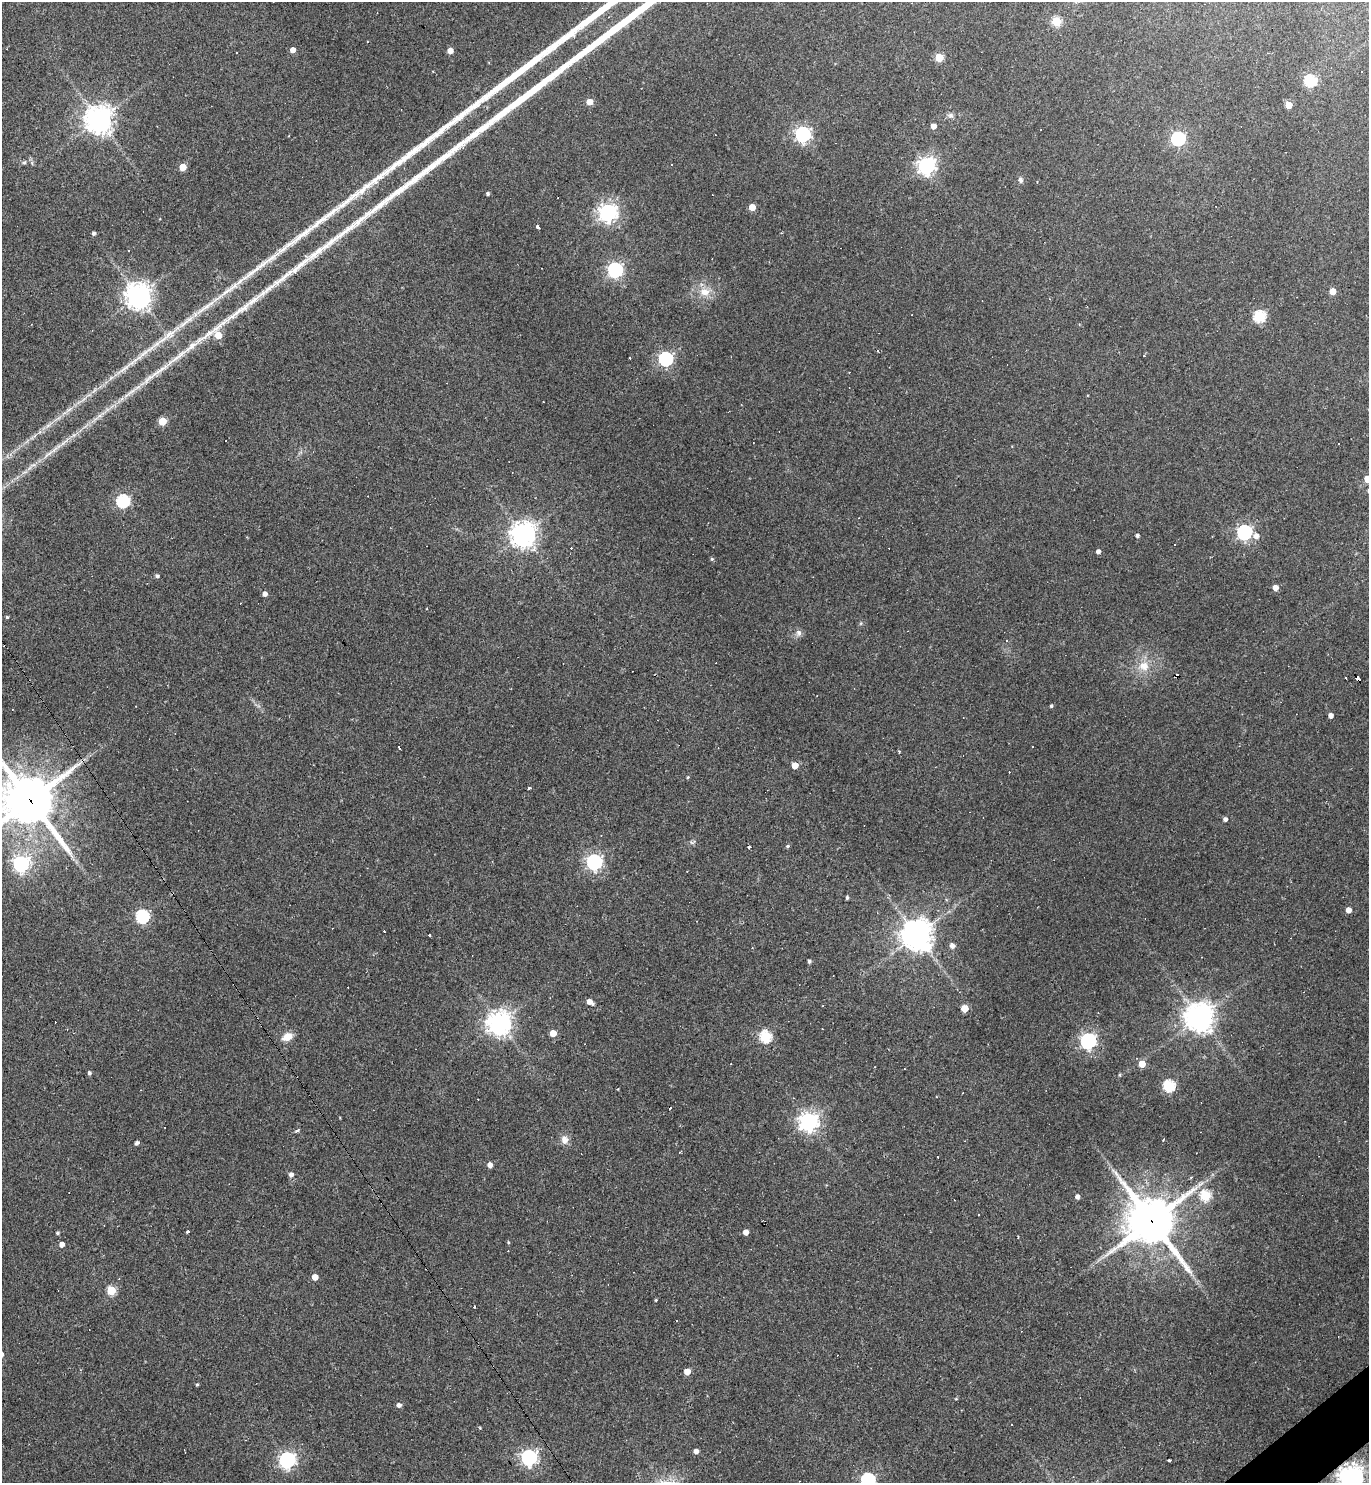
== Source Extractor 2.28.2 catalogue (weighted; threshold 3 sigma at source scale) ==
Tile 6 of 4 x 4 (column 2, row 2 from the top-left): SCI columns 1661-3027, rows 2961-4441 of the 5916 x 5921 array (HDU 1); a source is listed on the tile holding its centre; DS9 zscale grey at full resolution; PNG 1371 x 1485 px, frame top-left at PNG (2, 2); no overlay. Shown black and unused: <1% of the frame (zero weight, under 2 of 3 exposures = <1% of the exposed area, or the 3 px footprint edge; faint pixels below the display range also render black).
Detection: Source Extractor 2.28.2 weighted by HDU 2 'WHT'; one run over the whole footprint, this tile lists its part. Background 0.109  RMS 0.007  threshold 0.0316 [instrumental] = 3 sigma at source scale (4.5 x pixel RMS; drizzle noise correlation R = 1.50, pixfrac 1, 0.05/0.05 arcsec/px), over >= 5 px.
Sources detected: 148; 28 cosmic-ray / hot-pixel residue — not listed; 1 inside a brighter listed object's ellipse — not listed separately; the other 119 listed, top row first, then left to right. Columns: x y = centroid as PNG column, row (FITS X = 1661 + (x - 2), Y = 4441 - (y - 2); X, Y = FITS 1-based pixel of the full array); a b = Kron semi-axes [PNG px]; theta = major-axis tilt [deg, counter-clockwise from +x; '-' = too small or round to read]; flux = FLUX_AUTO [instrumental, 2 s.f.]
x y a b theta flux
1056 21 5 5 - 41
293 50 4 4 - 6
450 51 4 4 - 7
939 57 5 5 - 28
1362 72 2 2 - 0.55
1310 80 6 5 - 76
589 102 5 4 - 9.1
1289 105 5 4 - 13
951 115 9 7 -43 2.2
98 120 9 9 - 760
933 126 4 4 - 5.9
803 134 6 6 - 210
1178 139 6 6 - 140
24 162 6 4 65 1
926 166 7 6 - 300
182 167 5 4 - 16
1020 180 8 6 -73 1.9
488 194 4 3 - 1.3
558 198 3 2 - 0.58
752 207 5 4 - 13
608 213 7 6 - 350
537 226 4 3 - 4.5
94 233 4 3 - 1.8
615 270 6 6 - 170
1332 291 5 5 - 12
704 292 14 11 0 8.7
138 296 9 8 - 650
204 308 34 6 36 11
912 315 2 2 - 0.46
1259 316 6 5 - 80
170 334 39 9 39 17
877 351 4 3 - 0.78
1144 356 4 2 - 0.47
665 359 6 6 - 140
136 360 37 5 37 13
130 393 32 4 37 9
162 421 5 5 - 25
1338 443 3 3 - 8.4
1368 479 5 4 - 12
123 501 6 6 - 110
1244 532 7 7 - 130
523 535 9 8 - 590
1137 535 4 4 - 1.9
1256 536 6 6 - 4.1
1098 551 4 4 - 2.7
712 559 4 4 - 1
157 576 5 4 - 1.6
1275 588 4 4 - 6
265 594 5 4 - 3.2
7 617 4 4 - 0.9
799 633 9 8 - 2.8
1144 666 15 13 -5 11
1358 678 5 3 - 39
1051 706 4 4 - 0.96
1331 715 4 4 - 3.6
399 747 3 3 - 61
899 751 3 2 - 1.5
795 765 5 4 - 11
688 777 5 3 - 0.67
529 788 3 3 - 1.1
30 800 19 17 -45 3000
1225 819 4 4 - 2.6
692 843 6 4 -20 1.2
787 846 5 4 - 1.1
749 847 3 3 - 1.1
594 862 6 6 - 210
21 864 6 6 - 210
847 898 4 3 - 1.3
1348 910 4 4 - 5.5
142 916 6 6 - 110
384 931 3 3 - 1.8
429 935 4 2 - 0.61
917 935 11 10 - 1000
952 946 6 5 - 3.1
809 961 4 3 - 1.6
590 1002 6 4 -32 5.3
964 1009 5 5 - 15
1199 1017 9 9 - 920
499 1023 8 7 - 670
553 1033 5 5 - 11
287 1037 10 7 29 9.9
765 1037 6 5 - 71
1088 1041 6 6 - 220
585 1044 2 2 - 0.38
1142 1064 5 5 - 11
89 1073 4 4 - 1.6
1119 1075 4 4 - 0.75
1169 1086 6 6 - 79
809 1122 7 7 - 390
297 1130 7 3 25 1.2
564 1140 10 8 -84 5
136 1143 5 4 - 2.1
938 1157 3 2 - 0.79
490 1165 5 4 - 4.4
291 1175 5 5 - 2.7
1205 1195 5 5 - 58
1077 1197 4 4 - 2.7
1152 1221 18 16 -50 2600
187 1232 4 3 - 4.3
746 1232 4 4 - 5.2
57 1233 4 4 - 1.2
1018 1236 3 2 - 0.52
508 1242 4 4 - 0.79
62 1244 4 4 - 4.7
315 1277 5 4 - 7.8
111 1291 5 5 - 40
656 1300 4 3 - 0.67
474 1306 3 2 - 0.6
687 1372 5 5 - 9.2
197 1385 4 3 - 0.86
956 1399 5 3 - 0.58
399 1405 5 5 - 2.6
1011 1424 3 3 - 1.3
696 1451 4 4 - 3.7
529 1457 6 6 - 220
287 1460 7 6 - 240
1169 1460 3 3 - 1.9
1351 1477 8 8 - 610
868 1480 6 6 - 140
Overlapping masked pixels (flux is a lower limit): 4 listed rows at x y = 1358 678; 30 800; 1152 1221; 1351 1477
Isophote crosses this tile's border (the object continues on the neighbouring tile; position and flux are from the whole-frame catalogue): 4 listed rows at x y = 1368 479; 30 800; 1351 1477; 868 1480